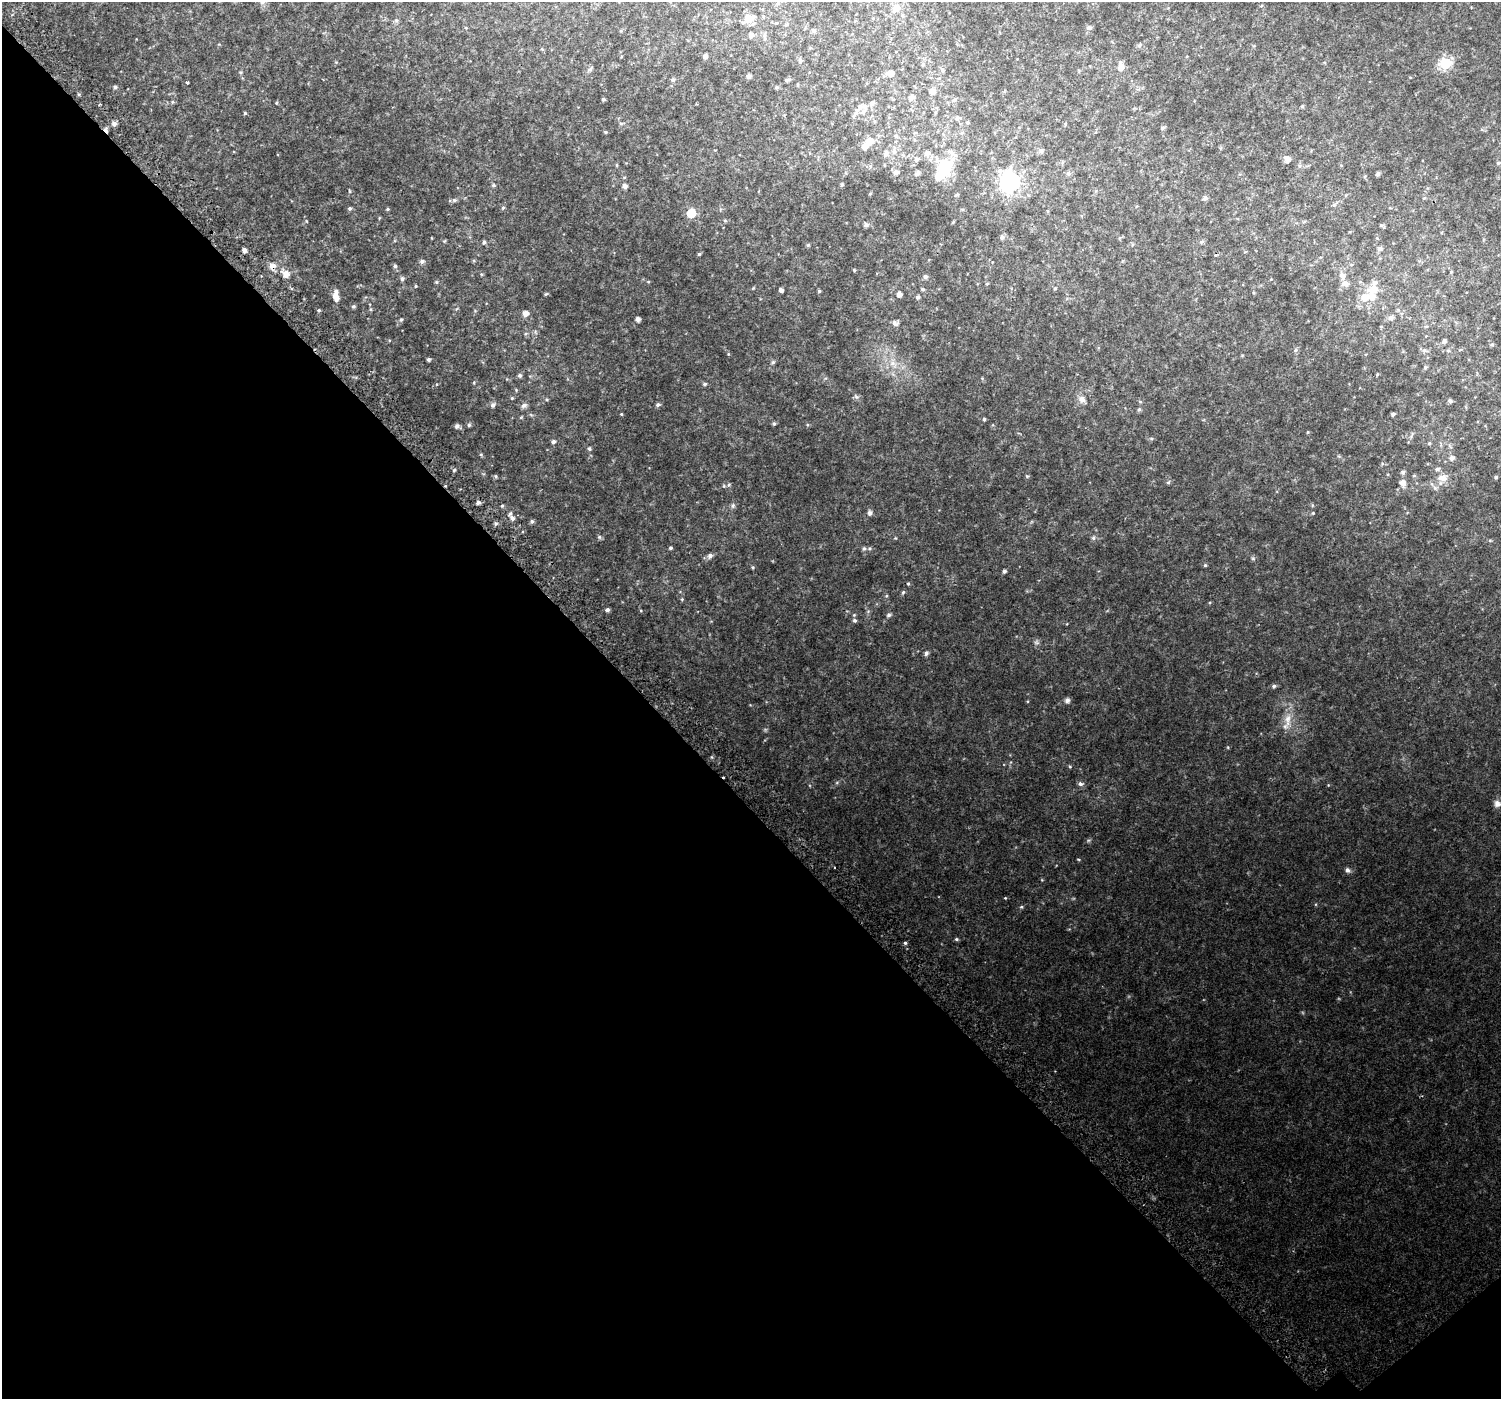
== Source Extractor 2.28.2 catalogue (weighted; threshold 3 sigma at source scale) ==
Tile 14 of 4 x 4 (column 2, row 4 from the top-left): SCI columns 1549-3047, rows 278-1674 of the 6107 x 6073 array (HDU 1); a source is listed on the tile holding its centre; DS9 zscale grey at full resolution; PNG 1503 x 1401 px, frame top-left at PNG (2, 2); no overlay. Shown black and unused: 44% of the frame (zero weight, under 2 of 3 exposures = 3% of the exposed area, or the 3 px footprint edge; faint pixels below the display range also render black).
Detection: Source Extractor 2.28.2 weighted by HDU 2 'WHT'; one run over the whole footprint, this tile lists its part. Background 0.0548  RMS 0.0081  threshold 0.0365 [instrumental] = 3 sigma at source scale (4.5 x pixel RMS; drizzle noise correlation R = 1.50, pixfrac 1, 0.0396/0.0396 arcsec/px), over >= 5 px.
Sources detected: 189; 1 inside a brighter object's white glare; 2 cosmic-ray / hot-pixel residue — not listed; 5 inside a brighter listed object's ellipse — not listed separately; the other 181 listed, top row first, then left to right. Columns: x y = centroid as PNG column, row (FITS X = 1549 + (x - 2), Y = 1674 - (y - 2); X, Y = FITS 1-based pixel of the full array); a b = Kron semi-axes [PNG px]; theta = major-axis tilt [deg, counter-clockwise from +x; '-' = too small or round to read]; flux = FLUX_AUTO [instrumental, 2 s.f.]
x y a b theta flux
262 2 7 5 17 1.7
896 8 13 10 45 6.9
749 18 11 8 24 8.4
1088 27 7 6 - 1.6
814 31 5 5 - 1.5
751 35 6 5 - 2.3
765 37 10 4 86 1.5
705 56 6 6 - 1.6
800 61 7 5 -65 1.4
1445 63 6 6 - 65
1120 67 10 6 -88 6.1
590 69 8 4 45 1.5
942 70 7 4 -46 1.2
240 72 5 4 - 0.84
890 73 6 6 - 4.2
749 76 5 4 - 2.2
673 80 6 5 - 1.4
786 80 5 5 - 1
187 83 3 3 - 1.9
115 87 5 5 - 1.4
776 87 5 4 - 0.94
932 92 6 6 - 3.4
912 97 6 6 - 2.5
603 99 3 3 - 1.4
954 100 6 5 - 1.4
172 102 5 3 - 0.8
276 103 5 3 - 0.58
871 103 7 6 - 1.9
1302 106 4 4 - 0.93
863 111 7 6 - 2
856 112 11 5 63 2.1
245 113 4 4 - 0.81
957 118 7 5 14 1.6
967 122 4 4 - 0.88
114 123 6 5 - 2.5
621 123 6 4 1 0.96
1065 124 5 3 - 0.62
1162 128 6 5 - 1.2
606 132 4 4 - 0.72
961 133 5 4 - 1
896 136 5 5 - 1.3
869 141 7 6 - 8.4
864 147 8 7 - 2.9
1041 150 7 7 - 1.9
894 151 8 6 88 2.3
886 153 7 6 - 2.8
927 154 7 6 - 3.1
917 159 6 5 - 1.7
1287 159 6 5 - 4.6
1498 163 5 4 - 0.94
617 165 5 3 - 0.68
945 169 14 11 67 38
896 172 6 5 - 2.7
917 173 8 4 53 1.8
1068 174 6 6 - 1.8
1378 174 6 4 54 1.2
1009 182 8 7 - 310
842 184 4 4 - 0.8
493 185 6 4 0 1.1
625 186 5 5 - 2.6
1205 198 8 5 9 1.5
455 200 5 5 - 1.2
1334 205 6 5 - 1.1
350 208 5 4 - 1.2
503 208 5 4 - 1.1
387 209 4 4 - 0.82
962 209 5 3 - 0.72
691 213 6 5 - 26
725 221 5 3 - 0.73
953 222 4 3 - 0.67
866 225 5 5 - 2.2
1381 225 6 4 6 1
1002 237 6 6 - 1.8
484 242 5 5 - 1.1
1201 242 6 4 45 1.1
808 245 5 5 - 0.77
1379 249 5 5 - 1.9
244 250 4 4 - 2.5
699 254 4 4 - 0.81
422 261 6 5 - 2.1
272 266 10 7 8 4.2
395 266 5 5 - 1.2
854 270 4 3 - 0.7
286 274 8 7 - 5.7
1342 276 10 7 -60 3.6
925 277 6 5 - 1.7
402 279 6 5 - 1.5
437 282 6 3 -70 0.82
987 284 4 4 - 0.81
1055 288 4 3 - 0.66
923 289 5 4 - 0.96
1374 289 19 12 15 9.6
781 291 4 4 - 8.8
819 291 3 3 - 0.82
899 294 5 4 - 3.2
336 296 14 7 -86 5.6
917 297 5 4 - 1.5
353 306 5 4 - 1.2
318 310 4 3 - 1.1
525 313 5 5 - 4.3
1391 317 7 6 - 2.4
638 319 4 4 - 2.6
401 320 5 4 - 0.85
895 323 8 6 -35 2.4
1444 341 5 5 - 1.8
1492 345 6 4 0 0.85
1295 350 6 5 - 1.3
1424 350 7 5 20 1.6
428 359 4 4 - 1.3
773 362 5 5 - 1.1
892 363 7 4 -71 2.3
1425 367 5 4 - 1.1
520 375 5 5 - 1.6
705 384 5 5 - 1.4
512 398 4 4 - 0.76
1082 399 9 8 - 3.8
1140 401 5 3 - 0.65
1450 401 4 4 - 1.9
658 404 5 4 - 1.5
493 405 6 5 - 2.2
524 405 8 7 - 2.4
1139 410 6 4 68 1.1
621 414 3 3 - 0.57
1393 414 4 4 - 1.4
984 419 4 4 - 1.2
774 424 5 4 - 1.2
469 425 5 5 - 1.2
457 426 7 6 - 2.1
1308 432 5 3 - 0.6
553 442 5 4 - 1.9
1429 443 5 4 - 0.88
589 449 5 5 - 1.1
1451 458 6 6 - 2.9
1437 469 7 5 16 1.5
454 470 5 3 - 0.91
1403 472 6 5 - 1.6
496 476 6 4 -88 0.84
1027 476 5 4 - 0.87
1496 477 4 4 - 1
1442 478 14 9 2 6.8
1168 482 6 5 - 1.1
1402 483 9 7 -71 4.3
1435 488 7 4 -71 1.5
478 502 5 5 - 1.9
733 505 7 5 78 1.5
502 506 4 4 - 0.95
870 513 7 6 - 1.9
1313 513 4 4 - 0.67
512 518 7 6 - 2.8
532 521 5 5 - 1.5
496 523 5 3 - 1.1
599 537 6 5 - 1.1
1094 538 7 6 - 1.5
670 548 4 4 - 1.1
864 548 6 5 - 1.3
710 556 6 6 - 2.6
1253 559 6 4 -19 0.93
1205 565 4 4 - 0.95
753 567 5 4 - 0.85
1004 571 4 4 - 1.5
908 583 4 3 - 0.77
903 592 6 4 45 1
682 599 5 4 - 0.72
607 610 5 4 - 1.6
854 615 4 4 - 0.76
889 615 5 5 - 1.5
854 620 5 5 - 1.4
1036 642 8 5 -18 1.6
926 653 6 5 - 1.8
1274 686 5 5 - 1.6
1067 700 7 6 - 2
1288 720 23 9 85 9.3
1070 767 5 3 - 0.7
1080 784 7 6 - 1.9
1497 804 10 9 - 3.5
1078 859 5 3 - 0.56
1347 870 7 6 - 2.3
1005 898 4 3 - 0.58
1021 907 5 4 - 0.91
957 939 5 4 - 1.1
905 943 5 4 - 1
Overlapping masked pixels (flux is a lower limit): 1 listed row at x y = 272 266
Isophote crosses this tile's border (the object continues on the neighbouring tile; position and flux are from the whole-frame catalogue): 1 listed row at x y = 262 2
Unlisted compact peaks at least as high as the median listed source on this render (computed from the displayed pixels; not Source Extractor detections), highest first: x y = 546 294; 729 485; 1088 840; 856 397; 886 596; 1228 747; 728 354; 481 454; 416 286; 306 221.